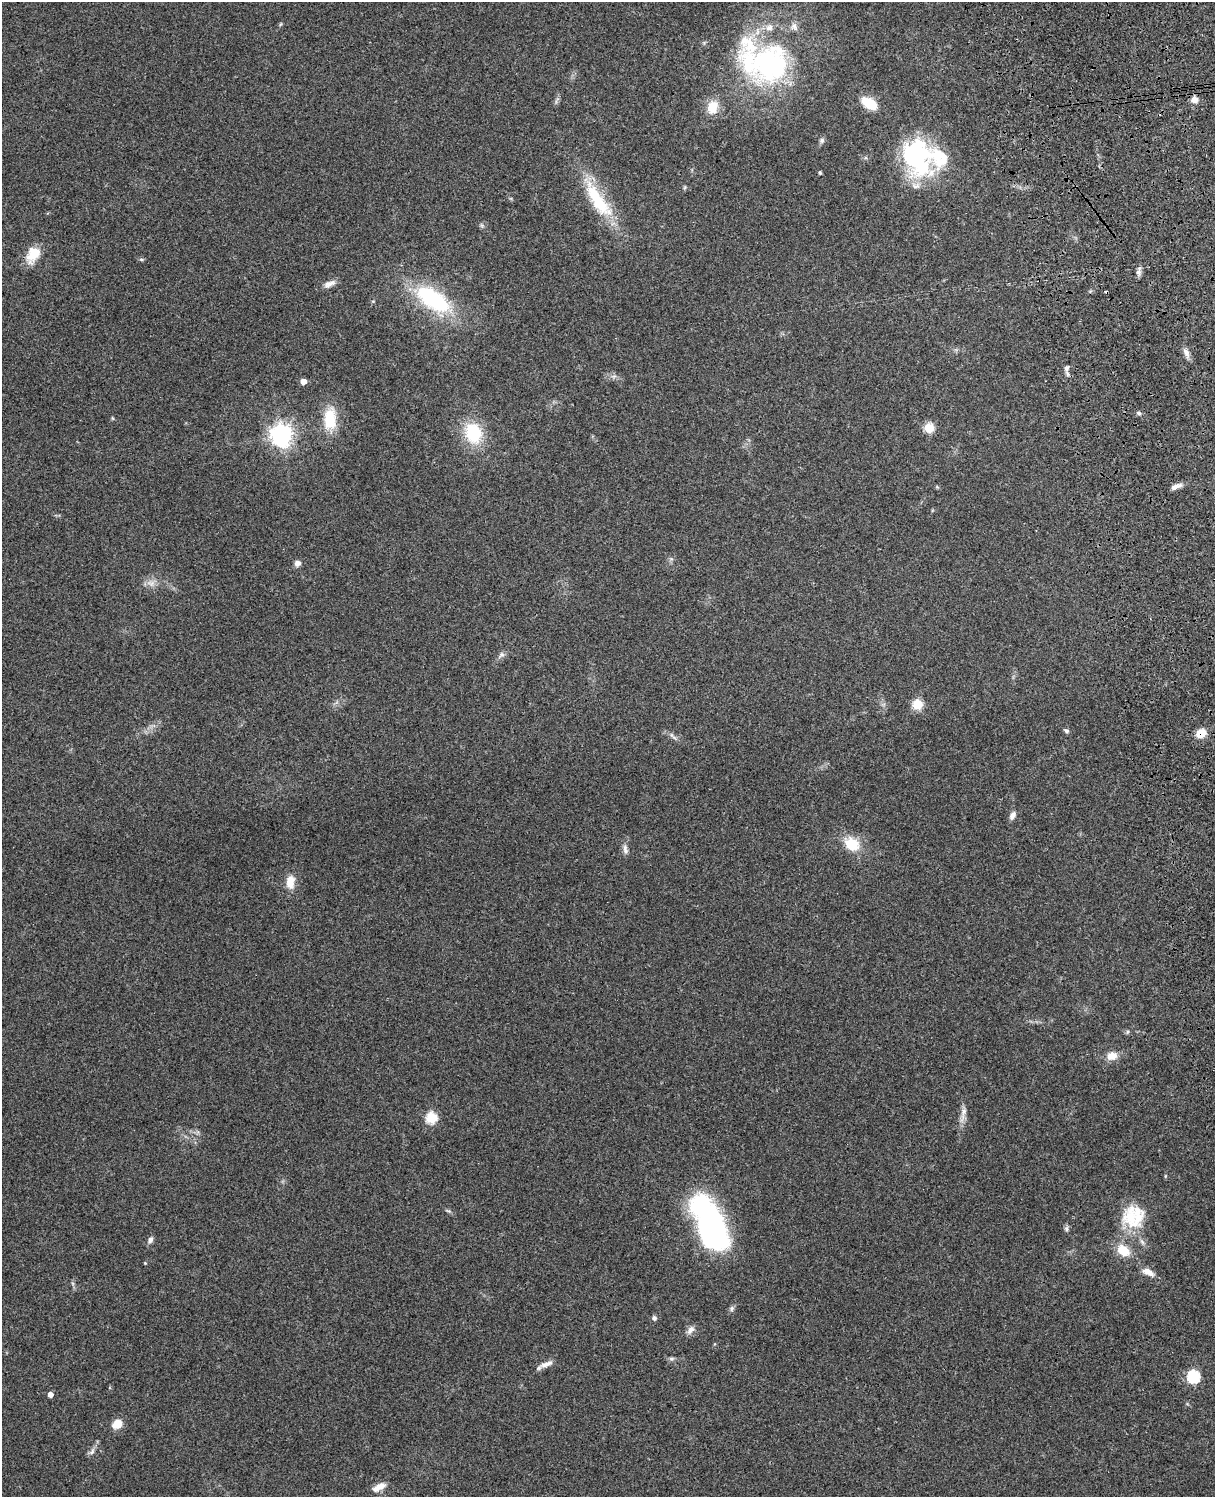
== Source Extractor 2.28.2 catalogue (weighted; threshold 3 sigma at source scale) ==
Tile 6 of 4 x 3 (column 2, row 2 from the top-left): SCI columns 1331-2543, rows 1661-3155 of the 5089 x 4928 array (HDU 1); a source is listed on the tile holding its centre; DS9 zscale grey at full resolution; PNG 1217 x 1499 px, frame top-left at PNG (2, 2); no overlay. Shown black and unused: <1% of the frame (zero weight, under 3 of 4 exposures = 6% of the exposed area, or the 3 px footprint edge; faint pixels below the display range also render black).
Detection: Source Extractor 2.28.2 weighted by HDU 2 'WHT'; one run over the whole footprint, this tile lists its part. Background 0.29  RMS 0.0094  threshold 0.0423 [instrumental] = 3 sigma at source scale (4.5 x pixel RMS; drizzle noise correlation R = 1.50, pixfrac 1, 0.05/0.05 arcsec/px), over >= 5 px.
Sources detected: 67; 3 inside a brighter object's white glare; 1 cosmic-ray / hot-pixel residue — not listed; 7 inside a brighter listed object's ellipse — not listed separately; the other 56 listed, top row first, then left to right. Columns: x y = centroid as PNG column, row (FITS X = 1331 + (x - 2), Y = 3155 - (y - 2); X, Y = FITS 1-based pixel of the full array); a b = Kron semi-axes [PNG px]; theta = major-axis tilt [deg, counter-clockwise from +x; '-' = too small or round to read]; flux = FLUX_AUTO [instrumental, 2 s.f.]
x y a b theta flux
770 64 53 49 3 180
1194 100 9 8 - 5.7
869 103 13 8 -32 33
713 107 15 11 69 17
822 140 8 6 59 2.4
916 152 34 31 -20 74
820 172 4 4 - 1.4
598 200 58 17 -56 53
33 255 21 14 61 19
141 259 6 4 -18 1.3
1139 271 13 6 75 3.5
329 284 16 7 23 5.9
433 300 41 19 -35 95
1186 353 13 7 -61 4.8
1067 368 9 6 61 3
614 376 7 4 18 2
303 381 5 4 - 8.2
1139 413 6 5 - 1.8
112 418 6 3 -70 0.95
330 419 30 16 87 28
929 428 5 5 - 45
473 433 23 18 -72 43
281 435 8 7 - 670
1176 486 16 6 25 4.8
297 563 8 7 - 4.1
151 583 11 8 -15 6
501 655 8 7 - 3
918 704 5 5 - 50
1066 731 7 5 -32 1.9
1201 733 10 8 28 13
671 735 8 3 -58 1.7
1012 815 10 7 62 4.3
852 844 18 14 -28 24
625 850 14 6 -80 4
290 882 17 10 86 13
1127 1032 6 4 71 1.2
1112 1056 11 9 11 10
963 1113 25 7 79 7.5
431 1118 6 6 - 66
1131 1217 36 26 -77 41
713 1228 46 25 -72 210
1066 1229 7 6 - 2.2
150 1240 9 6 62 3.3
1123 1250 17 13 -36 18
145 1263 4 4 - 0.73
1148 1272 17 8 -25 7.8
732 1308 8 5 83 2.1
654 1318 5 5 - 3
691 1330 12 7 51 4.7
671 1359 8 6 -1 2.1
546 1364 19 6 18 6.2
1193 1376 6 6 - 110
50 1394 4 4 - 5.4
117 1424 13 11 37 10
92 1452 10 5 63 3.1
379 1487 18 7 30 8.4
Overlapping masked pixels (flux is a lower limit): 1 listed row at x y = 1201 733